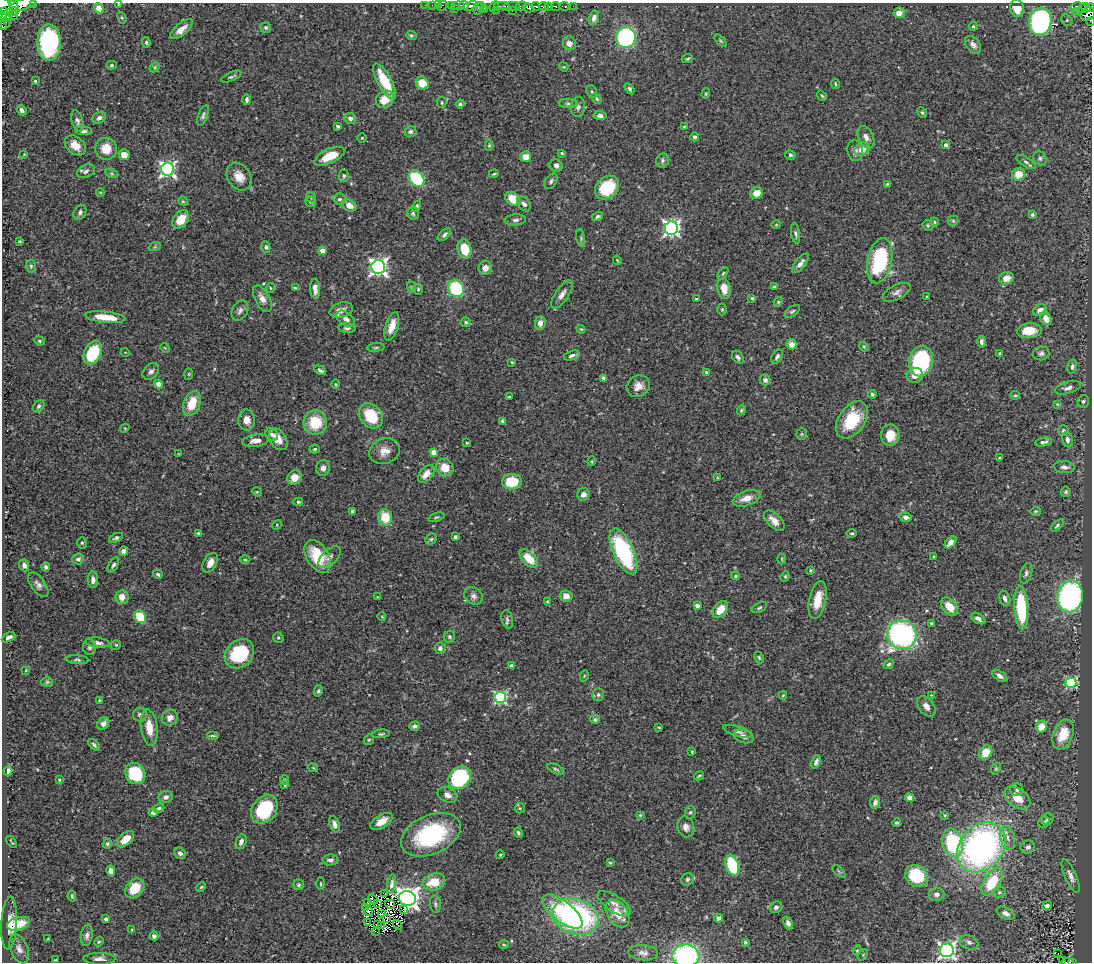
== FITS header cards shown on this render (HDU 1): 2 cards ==
NAXIS1  =                 1090
NAXIS2  =                  960

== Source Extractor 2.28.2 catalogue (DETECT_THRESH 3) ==
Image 1090 x 960 px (HDU 1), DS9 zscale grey, 1 PNG px = 1 image px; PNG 1094 x 964 px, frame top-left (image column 1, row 960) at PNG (2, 3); each listed source drawn as its Kron ellipse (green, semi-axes under 4 px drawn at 4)
Background 0.488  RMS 0.025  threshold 0.0745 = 3 sigma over >= 5 px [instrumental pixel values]
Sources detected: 463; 4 with non-positive FLUX_AUTO (blend fragments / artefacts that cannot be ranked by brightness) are neither listed nor drawn; the other 459 listed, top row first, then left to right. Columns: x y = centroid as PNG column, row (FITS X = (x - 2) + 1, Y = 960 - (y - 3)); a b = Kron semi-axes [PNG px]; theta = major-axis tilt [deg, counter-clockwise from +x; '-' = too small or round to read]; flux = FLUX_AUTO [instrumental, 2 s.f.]
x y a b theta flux
23 4 13 5 16 580
34 4 3 2 - 36
118 4 3 2 - 1.2
425 5 2 2 - 7.1
432 5 2 2 - 5.4
438 5 3 2 - 7.3
464 5 5 4 - 250
4 6 12 6 -51 590
14 6 6 3 -59 250
442 6 5 3 - 15
451 6 3 3 - 48
458 6 7 4 5 260
470 6 8 4 19 240
494 6 5 3 - 32
502 6 7 2 0 150
511 6 9 4 11 210
521 6 5 4 - 250
536 6 4 3 - 98
543 6 5 3 - 190
548 6 3 3 - 110
555 6 4 3 - 38
565 6 5 3 - 39
573 6 2 2 - 4.3
481 7 6 3 -19 14
1076 7 6 4 33 63
99 8 5 4 - 35
528 8 5 3 - 270
1017 8 8 7 - 26
1083 8 4 3 - 28
1086 8 5 3 - 54
1090 8 4 2 - 100
454 9 2 2 - 29
478 9 6 3 60 15
485 9 4 3 - 24
496 10 3 2 - 18
14 11 4 3 - 79
512 11 3 2 - 85
1077 11 3 2 - 9.4
899 13 6 5 - 10
3 14 7 3 79 290
1088 14 8 6 37 120
7 15 7 4 55 350
13 15 5 4 - 130
122 18 6 4 -58 2.2
594 18 7 5 73 7.3
1067 20 6 5 - 2.9
1040 21 14 11 80 450
1090 21 3 2 - 7.7
6 22 8 4 64 68
2 25 4 2 - 0.97
973 26 4 3 - 1.9
266 28 5 5 - 3.2
181 29 14 6 40 16
411 35 5 4 - 2.3
626 37 10 10 - 240
721 41 7 4 -45 2.4
146 42 5 4 - 2.6
49 43 18 11 90 270
569 43 7 6 - 9.6
973 45 10 7 -51 7.7
687 59 6 3 22 2.3
112 65 5 4 - 2.6
155 67 6 4 46 2.5
564 67 5 4 - 1.6
231 77 11 3 24 3
35 81 3 3 - 1.6
385 81 20 7 -62 60
422 83 6 5 - 31
835 84 5 2 - 1.5
630 89 6 4 -58 3.8
592 92 6 5 - 3.4
706 94 5 4 - 2
822 96 5 3 - 2.1
385 99 9 8 - 24
597 99 5 4 - 2.2
247 100 5 4 - 3.8
442 103 5 4 - 2.5
568 103 9 4 0 3.9
460 104 4 4 - 3.2
578 107 10 7 86 5.6
22 110 5 4 - 5.4
922 113 6 4 -63 2.4
203 116 11 4 70 4.4
600 116 6 4 -3 6.1
99 118 7 5 33 4.8
350 119 6 5 - 6.1
77 121 11 5 -73 5.6
338 126 3 3 - 2.5
684 127 4 3 - 1.6
83 131 8 4 0 4.6
410 132 6 5 - 3.8
694 137 4 4 - 4.4
866 137 12 7 -65 9.4
362 138 4 4 - 1.8
75 145 12 8 -41 20
489 145 5 4 - 2.1
946 145 4 3 - 8.7
106 149 11 11 - 26
862 149 8 6 29 19
855 151 10 7 -81 7.7
562 153 4 3 - 2
24 154 4 3 - 1.3
124 155 5 5 - 14
790 155 5 4 - 3.3
330 156 16 7 24 36
526 157 5 5 - 17
1040 158 7 6 - 4
662 161 7 6 - 3.9
1026 162 11 5 -32 4.7
556 166 7 6 - 5
168 169 6 6 - 500
86 171 9 6 24 6
112 174 6 4 -19 3.1
494 174 5 4 - 2.1
1018 174 6 6 - 23
344 176 6 5 - 3.4
239 177 15 11 -57 20
416 179 9 7 -48 120
551 181 8 5 53 4.3
887 184 4 3 - 1.7
607 188 13 10 43 76
100 192 4 3 - 1.2
757 193 6 6 - 22
311 197 5 4 - 2.9
340 199 6 5 - 3.8
513 199 8 6 -39 33
183 201 5 4 - 1.8
311 202 5 5 - 2.9
524 204 8 6 -48 5.2
349 205 7 5 -30 12
416 206 6 4 58 3
80 212 8 5 59 4.8
413 213 6 6 - 3.4
1032 215 3 3 - 2.3
597 216 6 4 32 3.2
181 219 10 7 50 32
515 220 10 5 5 5.2
953 221 5 5 - 2.3
934 222 4 4 - 1.8
776 225 5 3 - 1.4
928 225 5 5 - 2.2
671 228 6 6 - 560
795 233 10 4 -81 4
444 235 8 4 42 4
581 238 9 3 -78 2.5
20 241 3 2 - 2.1
155 246 6 4 21 2.2
266 247 6 4 -81 3.3
465 249 10 7 -76 36
322 251 4 4 - 17
617 260 5 3 - 1.6
880 261 23 12 78 130
800 263 12 5 51 8.2
31 266 6 5 - 3.1
378 267 7 7 - 650
485 268 7 6 - 9.9
723 273 7 3 54 2
1006 278 7 6 - 16
411 287 6 3 -71 1.7
774 287 4 4 - 3.2
270 288 5 3 - 1.5
295 288 4 3 - 1.6
456 288 9 8 - 100
315 289 10 5 -85 12
418 289 5 4 - 2.3
724 289 10 6 -80 22
896 292 15 7 27 8.3
562 294 16 6 55 10
927 296 4 3 - 1.5
262 298 14 7 -61 12
752 298 4 3 - 2.6
696 299 3 3 - 2.8
778 302 5 4 - 1.7
722 309 6 5 - 2.5
341 310 12 7 18 13
1040 310 7 5 35 12
240 311 11 7 61 6.8
792 311 9 5 35 3.6
105 317 20 5 -6 34
1046 318 7 5 -64 14
346 319 10 6 -38 9.7
466 322 5 5 - 3.2
540 323 7 5 83 11
392 326 15 6 72 20
347 328 8 5 -3 4
581 329 4 3 - 1.7
1029 331 12 7 4 32
39 341 5 4 - 2.3
981 342 6 4 90 4.3
791 344 5 5 - 15
376 347 9 3 5 2.6
864 347 5 4 - 1.8
165 348 5 4 - 1.7
125 352 4 3 - 1.1
93 353 12 8 64 86
1041 353 8 7 - 5.5
1000 354 4 3 - 3.2
572 356 8 4 17 5.4
738 357 7 5 -55 4.5
777 357 8 5 61 5.1
921 361 15 12 77 210
512 362 3 2 - 1.6
1072 367 7 4 78 4.3
320 370 6 4 -28 3.7
151 371 9 7 45 5.7
706 372 3 3 - 2.7
189 374 6 4 88 1.7
915 375 8 7 - 13
604 378 4 4 - 4.3
765 380 5 5 - 5.6
159 384 4 4 - 12
336 384 5 3 - 1.6
638 386 12 10 31 14
1068 388 13 5 16 7.5
872 394 4 4 - 2.8
1015 395 5 3 - 2.2
509 397 3 2 - 1.5
1083 401 6 5 - 3.6
192 404 13 8 70 37
1057 404 4 4 - 1.6
39 406 7 5 50 3.5
741 410 5 4 - 2.2
371 416 14 10 -52 67
247 420 10 8 -87 13
852 420 20 13 54 72
503 421 4 3 - 5.3
315 422 12 11 - 56
125 428 5 3 - 1.5
1063 431 5 5 - 3.3
272 434 7 5 -45 5.2
802 434 6 5 - 2.4
890 435 10 9 - 26
278 439 12 8 -58 20
1067 440 8 5 -77 6.8
256 441 13 6 9 13
1044 442 8 4 11 5.5
467 443 3 3 - 1.6
315 449 5 4 - 2.4
385 451 16 12 18 18
433 452 4 4 - 22
179 454 3 2 - 1.3
999 458 3 3 - 1.9
592 461 5 3 - 1.5
1064 467 10 6 -6 7.4
323 468 8 7 - 7.2
445 468 9 8 - 27
426 474 10 6 48 15
295 477 7 7 - 16
718 478 4 2 - 1.4
512 482 10 8 4 57
257 492 5 4 - 1.8
1066 492 5 4 - 2.5
583 494 6 6 - 8
746 498 14 7 18 17
298 502 5 4 - 2.5
352 511 4 3 - 4.3
1035 511 5 4 - 2.2
385 517 8 7 - 40
436 517 8 3 19 2.5
905 517 6 5 - 7.7
774 521 12 6 -45 15
277 525 5 4 - 1.8
1057 525 8 4 43 2.8
198 533 3 3 - 2.1
852 533 5 4 - 2.6
455 537 4 3 - 5.5
116 538 7 4 24 3.7
431 539 6 5 - 2.7
951 542 7 4 45 14
82 543 6 5 - 2.8
123 551 5 4 - 8.7
623 551 25 10 -66 190
318 556 18 11 -57 55
934 556 4 3 - 1.7
330 557 13 7 44 6.7
78 559 6 5 - 4.3
529 559 11 6 -45 32
782 559 5 3 - 1.6
245 560 5 3 - 1.8
210 563 11 6 61 12
24 565 6 5 - 6.5
113 565 8 4 59 3.6
46 567 4 3 - 4.2
810 570 3 3 - 1.8
1026 573 10 5 73 5
158 574 5 4 - 4.1
735 576 4 4 - 2.6
785 576 5 4 - 2.5
93 580 8 5 -89 7.6
38 585 14 7 -53 7.6
474 596 10 8 -30 7.1
566 596 7 6 - 11
1070 596 16 12 79 390
122 597 7 6 - 15
377 597 3 3 - 1.3
1005 598 8 5 -69 6.2
818 600 19 8 78 31
547 602 4 3 - 1.8
697 606 4 3 - 9.5
950 607 10 7 -50 27
759 608 8 4 28 2.9
1021 608 21 7 -86 130
720 610 10 6 53 25
140 617 7 5 -52 47
382 617 4 3 - 1.1
978 618 8 4 -33 7
507 619 9 5 -75 4.7
931 623 4 3 - 2.4
902 635 15 14 - 390
9 637 7 3 27 5.8
449 637 6 5 - 3.1
278 638 5 5 - 2.3
98 643 12 5 -7 7.3
116 645 5 4 - 2.2
89 647 8 6 -82 5.3
440 648 6 5 - 5.2
239 654 16 13 43 110
759 658 6 4 -63 2.4
77 660 11 4 -4 3.7
889 664 5 4 - 3.3
511 666 4 4 - 4.1
26 670 4 3 - 1.2
584 676 6 3 72 1.5
1000 676 9 5 -33 6.4
47 682 6 5 - 2.4
1071 683 5 5 - 170
318 691 6 4 76 3
598 695 6 5 - 3.3
783 695 4 4 - 1.6
931 695 2 2 - 1
500 698 6 5 - 240
99 700 3 3 - 1.5
926 706 11 7 -52 9.3
140 715 7 7 - 5.3
170 718 8 7 - 12
595 719 5 4 - 4.2
103 723 7 5 52 5.9
414 726 5 4 - 4.6
659 727 4 3 - 1.7
1041 727 6 5 - 21
149 728 18 8 -83 26
738 732 15 5 -17 6.3
381 734 9 4 6 2.7
1063 734 15 10 68 40
212 736 6 3 0 3.2
744 736 10 6 -20 8.3
369 740 6 4 44 2.2
94 745 7 4 -46 3.2
692 751 3 2 - 1.8
986 752 7 6 - 31
816 762 7 4 69 5.6
313 768 5 3 - 1.7
556 769 9 4 -25 3.2
996 769 6 4 68 2.2
8 771 4 4 - 9.3
135 774 11 9 -54 83
699 776 5 3 - 2.2
459 778 12 10 45 160
59 780 3 3 - 1.6
284 780 5 4 - 2.5
285 785 4 3 - 1.7
1017 790 6 6 - 4.5
447 795 10 7 -24 8.9
166 797 7 6 - 6.4
910 798 5 4 - 9.9
1017 798 14 9 -36 27
875 802 6 5 - 6.8
159 808 6 4 22 3.7
520 808 5 5 - 1.9
264 809 15 12 53 110
153 812 4 3 - 7.3
690 812 6 5 - 3.4
640 815 3 3 - 1.5
945 815 4 3 - 1.8
1048 819 6 5 - 3.5
381 821 12 6 32 18
1044 822 6 5 - 4.6
896 823 4 4 - 2.8
334 824 8 4 -70 7.3
686 827 10 8 -73 9.4
518 833 5 4 - 3.1
431 835 31 19 24 160
1007 838 12 7 -74 11
125 839 10 6 41 20
12 842 7 2 -55 1.7
241 842 8 5 68 6.9
952 843 14 10 -77 120
107 844 5 4 - 2.9
981 847 27 21 49 610
1028 847 7 6 - 5.9
180 853 6 5 - 5.2
500 855 4 3 - 1.7
330 860 8 5 -1 6.3
610 863 4 3 - 1.8
732 865 11 6 -72 97
111 871 5 4 - 11
839 871 8 3 -45 2.3
917 876 12 10 -42 82
1071 876 18 5 -66 9.6
687 879 6 5 - 3.9
434 882 11 8 15 40
992 882 15 8 58 67
321 884 6 3 -89 1.7
392 884 10 4 81 7.8
298 885 5 5 - 3
201 887 5 4 - 2.1
135 888 11 8 48 36
999 892 7 5 20 3.4
384 893 3 2 - 1.4
937 894 8 6 -1 6.9
72 896 5 3 - 2.2
407 898 8 7 - 1700
373 899 5 2 - 0.84
367 902 3 2 - 1.2
377 903 4 3 - 1
390 904 5 4 - 1.2
435 904 8 5 -83 4.1
614 904 19 8 -34 13
1047 906 5 4 - 5
776 907 6 5 - 4.3
366 908 4 2 - 2.3
403 909 3 2 - 230
369 911 4 3 - 1.4
562 912 24 10 -38 81
617 913 15 10 -54 30
1006 913 9 6 -27 7.6
382 914 3 3 - 2.7
576 917 23 17 -20 380
386 918 4 2 - 1.2
719 918 4 4 - 6.5
106 919 4 3 - 4.8
9 923 26 8 87 22
368 923 4 3 - 1.6
788 923 6 4 -65 6.7
18 924 12 6 16 43
377 925 4 2 - 0.48
398 925 5 2 - 2.1
382 926 3 2 - 1.2
132 930 3 3 - 1.5
376 932 4 2 - 1.6
87 935 11 6 82 6.1
154 936 4 4 - 5
48 938 4 2 - 0.91
99 942 5 4 - 2
745 942 4 4 - 2.3
969 942 10 7 -20 6.6
504 945 5 3 - 1.7
19 949 15 8 -69 10
857 950 5 4 - 2.1
947 950 7 7 - 520
643 953 15 7 -6 8.4
1058 953 3 2 - 2.2
863 955 6 4 57 1.7
686 956 13 11 -2 230
99 959 16 6 0 7.9
55 960 3 2 - 1.2
1062 960 3 2 - 4.6
1067 962 6 3 7 15
1072 962 3 2 - 25
At the frame edge (FLAGS 8, measured only in part): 12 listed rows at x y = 23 4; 34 4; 118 4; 4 6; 1090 8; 3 14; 1088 14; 1090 21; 2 25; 686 956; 1067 962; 1072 962
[4 non-positive-flux detections neither listed nor drawn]